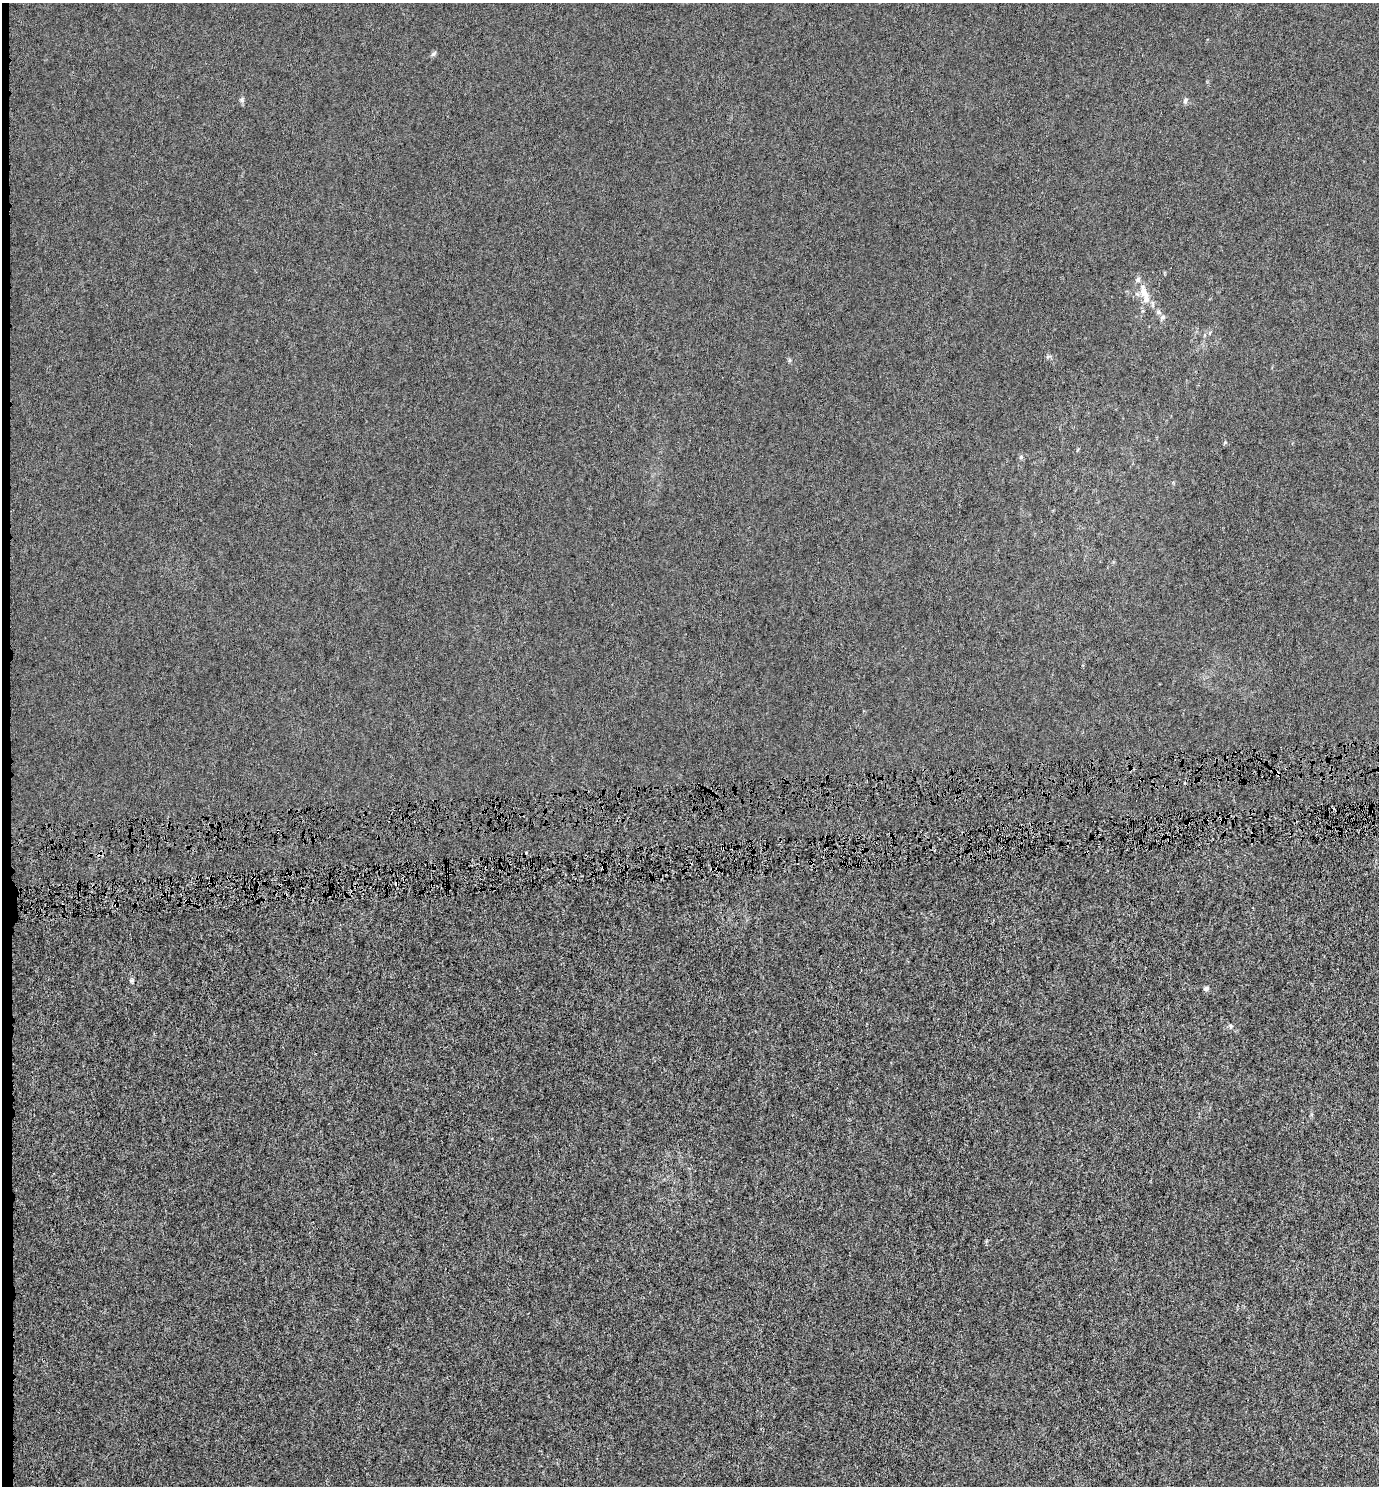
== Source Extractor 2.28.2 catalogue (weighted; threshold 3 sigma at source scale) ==
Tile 4 of 3 x 3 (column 1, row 2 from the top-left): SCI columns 1-1377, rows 1512-2995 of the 4132 x 4505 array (HDU 1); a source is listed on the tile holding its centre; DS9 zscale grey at full resolution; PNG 1381 x 1488 px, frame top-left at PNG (2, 3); no overlay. Shown black and unused: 1% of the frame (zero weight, under 4 of 8 exposures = <1% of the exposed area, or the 3 px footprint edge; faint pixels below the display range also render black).
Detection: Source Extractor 2.28.2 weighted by HDU 2 'WHT'; one run over the whole footprint, this tile lists its part. Background -6.73e-06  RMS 0.0012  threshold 0.00509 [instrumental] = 3 sigma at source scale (4.09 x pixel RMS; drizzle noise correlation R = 1.36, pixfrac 0.8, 0.0396/0.0396 arcsec/px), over >= 5 px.
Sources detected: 18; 4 cosmic-ray / hot-pixel residue — not listed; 1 inside a brighter listed object's ellipse — not listed separately; the other 13 listed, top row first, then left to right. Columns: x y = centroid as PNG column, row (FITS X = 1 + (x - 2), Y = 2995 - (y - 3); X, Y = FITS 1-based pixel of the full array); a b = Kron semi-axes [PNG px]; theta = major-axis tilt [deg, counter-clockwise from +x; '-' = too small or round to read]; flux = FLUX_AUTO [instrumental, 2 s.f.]
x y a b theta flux
433 54 8 5 36 0.23
241 99 7 5 -72 0.24
1185 100 8 6 70 0.29
1144 291 22 10 -73 1.7
1158 312 8 6 -1 0.26
1163 317 8 6 32 0.28
1048 357 7 4 45 0.19
1225 442 5 5 - 0.14
1021 457 5 5 - 0.21
1278 774 8 3 -51 0.2
131 980 6 6 - 0.2
1206 988 6 5 - 0.31
1231 1027 7 5 88 0.25
Overlapping masked pixels (flux is a lower limit): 1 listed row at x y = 1278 774